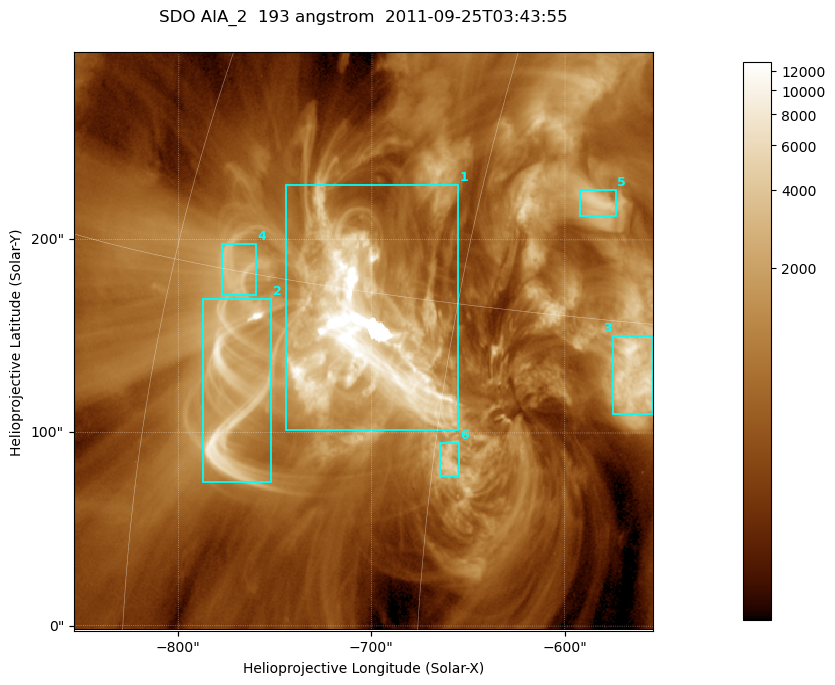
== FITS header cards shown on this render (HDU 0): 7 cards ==
TELESCOP= 'SDO     '           /
INSTRUME= 'AIA_2   '           /
WAVELNTH=                  193 /
WAVEUNIT= 'angstrom'           /
DATE-OBS= '2011-09-25T03:43:55.84' /
CTYPE1  = 'HPLN-TAN'           /
CTYPE2  = 'HPLT-TAN'           /

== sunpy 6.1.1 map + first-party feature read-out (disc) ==
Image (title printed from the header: SDO AIA_2  193 angstrom  2011-09-25T03:43:55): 499 x 499 px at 0.601 arcsec/px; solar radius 957 arcsec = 1592 px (partial field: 3.1% of the solar disc is inside the frame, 100% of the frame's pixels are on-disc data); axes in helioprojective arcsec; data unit not stated in the header (colour bar unlabelled)
Orientation: roll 0.0577 deg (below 1 deg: not rotated)
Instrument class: DISC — disc imager (sunpy class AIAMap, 193 A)
Bright regions (active regions / flare kernels): reference = the on-disc median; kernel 5 px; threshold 5 sigma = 2235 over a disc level ~663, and >= 1.15x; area >= 249 px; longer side >= 6 px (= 3.6 arcsec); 6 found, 6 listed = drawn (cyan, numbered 1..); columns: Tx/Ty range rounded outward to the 2 arcsec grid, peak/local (2 s.f.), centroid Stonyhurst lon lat
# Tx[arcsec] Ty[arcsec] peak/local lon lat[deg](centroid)
1 -746..-654 100..230 25 -49 +14
2 -788..-752 74..170 13 -55 +11
3 -576..-554 110..152 11 -37 +13
4 -778..-760 170..198 5.4 -56 +15
5 -594..-574 212..226 6.8 -40 +19
6 -666..-654 76..96 6.8 -44 +10